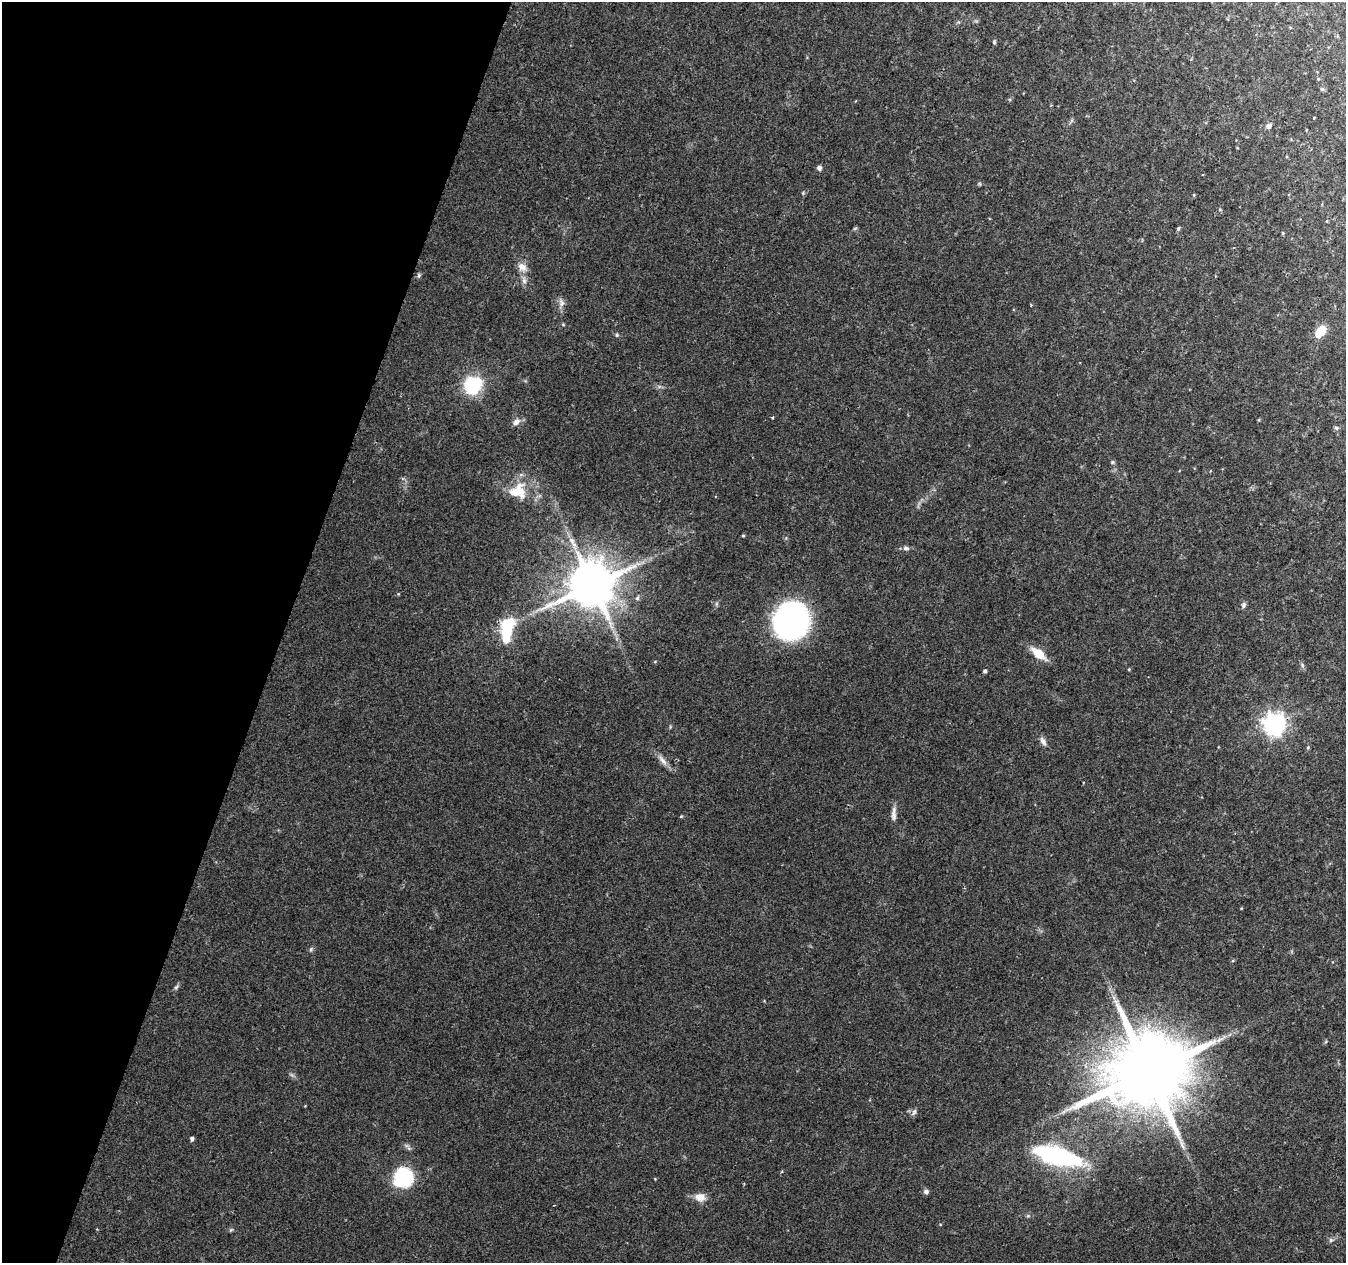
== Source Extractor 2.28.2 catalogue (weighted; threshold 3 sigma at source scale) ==
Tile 9 of 4 x 4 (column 1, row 3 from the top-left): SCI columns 7-1350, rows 1541-2801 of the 5382 x 5538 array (HDU 1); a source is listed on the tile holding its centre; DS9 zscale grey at full resolution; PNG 1348 x 1265 px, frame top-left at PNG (2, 2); no overlay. Shown black and unused: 21% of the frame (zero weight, under 2 of 3 exposures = <1% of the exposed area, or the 3 px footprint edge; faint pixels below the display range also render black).
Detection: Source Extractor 2.28.2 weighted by HDU 2 'WHT'; one run over the whole footprint, this tile lists its part. Background 0.0592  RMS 0.0067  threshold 0.0301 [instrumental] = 3 sigma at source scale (4.5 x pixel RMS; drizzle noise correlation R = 1.50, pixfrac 1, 0.0396/0.0396 arcsec/px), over >= 5 px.
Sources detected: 46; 1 inside a brighter object's white glare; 1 long thin detection or spike segment (spike, bleed or trail) — not listed; the other 44 listed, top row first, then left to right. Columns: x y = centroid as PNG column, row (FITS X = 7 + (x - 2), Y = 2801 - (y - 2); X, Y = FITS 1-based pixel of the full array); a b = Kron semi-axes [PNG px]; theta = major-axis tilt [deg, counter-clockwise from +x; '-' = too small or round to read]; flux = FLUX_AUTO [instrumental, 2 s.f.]
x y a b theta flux
994 42 5 4 - 0.8
1322 89 5 5 - 0.9
1269 126 5 5 - 2.9
819 168 6 6 - 1.7
1178 228 5 4 - 0.83
522 267 13 10 -30 4.7
419 275 6 5 - 1.1
524 281 9 6 -74 2.3
562 303 10 7 -79 2.8
1320 332 10 6 51 18
617 335 5 4 - 0.81
473 385 7 7 - 170
772 417 3 2 - 0.86
516 422 11 8 37 3.3
1336 428 6 4 -1 0.95
1112 462 5 5 - 0.89
518 491 24 20 8 19
743 535 4 3 - 0.66
572 541 10 6 -50 3.1
906 548 9 6 -1 1.7
592 585 13 11 39 3000
637 598 5 4 - 1.2
1244 605 8 5 82 1.5
791 621 25 23 62 200
506 632 24 13 80 25
1038 654 17 8 -38 12
1302 665 7 4 -72 1.1
985 671 4 4 - 1.2
1275 724 8 8 - 390
1043 741 12 6 -55 2.5
663 761 18 6 -49 4
894 814 20 6 87 3.4
681 816 5 3 - 0.58
311 949 6 4 48 0.98
176 987 7 4 45 1.1
1220 1039 13 6 31 3.5
1148 1072 21 18 46 8500
914 1112 8 4 54 1.3
192 1138 4 4 - 1.6
1057 1156 47 16 -15 84
403 1176 14 12 67 69
926 1191 7 7 - 1.6
700 1197 13 10 -7 5.5
1331 1240 6 5 - 1.1